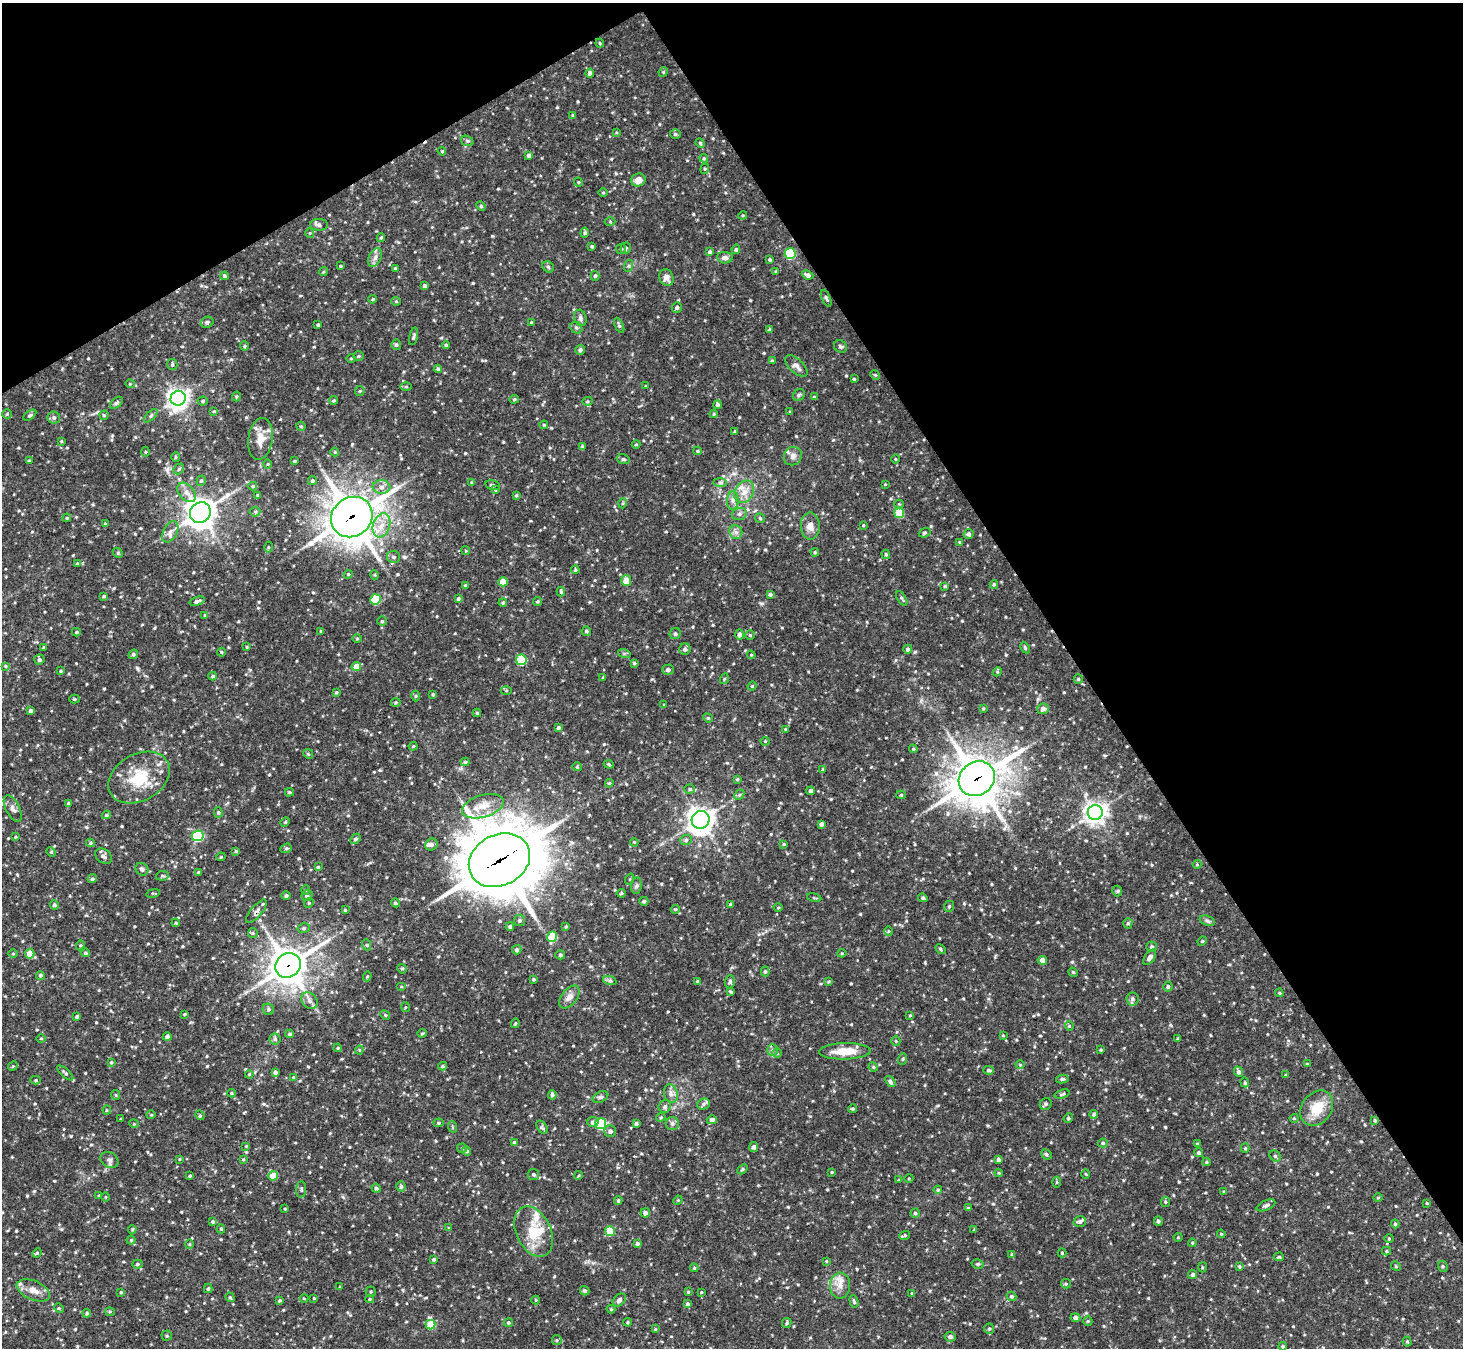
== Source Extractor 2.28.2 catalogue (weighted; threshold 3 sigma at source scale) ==
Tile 3 of 4 x 4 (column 3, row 1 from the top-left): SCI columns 2923-4383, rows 4334-5679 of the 5843 x 5836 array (HDU 1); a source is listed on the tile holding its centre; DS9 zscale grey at full resolution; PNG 1465 x 1350 px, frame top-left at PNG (2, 3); each listed source drawn as its Kron ellipse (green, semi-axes under 4 px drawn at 4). Shown black and unused: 33% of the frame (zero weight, under 2 of 3 exposures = <1% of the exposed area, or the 3 px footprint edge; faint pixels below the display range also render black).
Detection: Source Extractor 2.28.2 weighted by HDU 2 'WHT'; one run over the whole footprint, this tile lists its part. Background 0.123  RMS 0.0073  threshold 0.033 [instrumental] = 3 sigma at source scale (4.5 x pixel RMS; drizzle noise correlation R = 1.50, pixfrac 1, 0.05/0.05 arcsec/px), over >= 5 px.
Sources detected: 659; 1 cosmic-ray / hot-pixel residue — neither listed nor drawn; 14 inside a brighter listed object's ellipse — not listed separately; of the other 644, all 500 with FLUX_AUTO >= 0.655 (the completeness limit of this list) listed and drawn (144 fainter detections not listed), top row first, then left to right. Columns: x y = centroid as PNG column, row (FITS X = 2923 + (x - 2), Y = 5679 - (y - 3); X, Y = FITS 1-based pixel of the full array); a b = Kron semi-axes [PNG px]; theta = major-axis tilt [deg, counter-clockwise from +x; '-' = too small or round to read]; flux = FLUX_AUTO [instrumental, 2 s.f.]
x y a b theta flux
600 43 4 4 - 0.77
663 72 5 4 - 0.72
590 73 4 4 - 3.4
573 115 4 3 - 1.1
616 133 4 3 - 0.67
675 134 5 4 - 1.2
467 141 6 5 - 1.3
700 143 5 4 - 0.89
442 151 4 3 - 0.75
529 155 4 4 - 2.2
704 158 4 4 - 0.85
705 169 5 4 - 0.85
638 180 7 6 - 5
578 182 4 4 - 0.73
603 193 4 3 - 0.69
481 206 5 4 - 0.85
743 215 4 3 - 0.7
610 222 5 3 - 0.79
319 225 9 5 0 2.4
310 233 5 4 - 0.81
585 233 5 4 - 1.4
381 238 4 3 - 0.97
592 246 4 4 - 1
626 248 5 5 - 1.1
621 249 5 5 - 1
736 249 5 4 - 1.3
710 252 4 4 - 1.2
790 254 5 5 - 54
375 257 10 6 63 3
725 258 8 5 -4 2.9
770 259 4 3 - 1.3
341 266 3 3 - 0.98
628 266 6 4 71 1
548 267 6 5 - 1.1
395 268 3 3 - 0.81
776 271 4 3 - 0.8
323 272 4 3 - 0.78
808 275 6 4 -23 2.7
225 276 4 3 - 1.2
595 276 5 4 - 1.2
666 278 9 6 -68 3.4
425 286 4 3 - 1.9
826 298 9 3 -67 1.2
372 299 4 3 - 0.83
396 301 5 4 - 0.81
677 307 5 5 - 1.3
580 318 8 6 -75 2.3
207 322 6 5 - 1.9
531 322 3 3 - 0.74
318 325 3 3 - 1.2
619 325 8 4 -65 1.5
576 328 6 5 - 1.4
770 330 4 4 - 1.5
414 336 9 3 76 1.4
396 345 5 5 - 1.4
446 345 4 4 - 0.86
244 346 5 4 - 0.95
840 346 7 6 - 1.6
580 350 5 4 - 1.8
358 356 5 4 - 1
351 358 4 3 - 0.69
772 361 4 3 - 0.94
172 365 5 5 - 1.3
796 366 14 7 -43 3.5
438 369 4 4 - 1.1
875 375 5 4 - 0.8
854 379 4 3 - 0.71
130 384 4 4 - 0.72
646 386 4 3 - 0.73
406 387 5 3 - 0.81
360 391 5 4 - 0.88
799 395 6 5 - 1.3
236 396 5 4 - 1
814 397 4 3 - 0.8
178 398 8 7 - 420
514 399 5 4 - 0.92
334 400 4 4 - 1.2
203 401 5 4 - 1.1
587 401 5 4 - 1
116 403 7 4 38 1.3
717 405 4 4 - 1.6
214 411 4 3 - 0.74
790 412 3 3 - 0.84
7 414 5 4 - 0.88
714 414 4 3 - 0.79
30 415 7 4 33 1.3
104 415 4 4 - 1
151 416 8 3 45 1.2
54 418 6 6 - 1.8
544 425 4 4 - 0.81
301 426 5 4 - 0.84
735 432 3 3 - 1.5
260 439 21 12 82 9.4
61 441 4 3 - 0.82
636 444 4 4 - 0.82
582 446 4 4 - 0.83
697 451 4 4 - 0.79
146 452 5 3 - 0.75
335 452 4 4 - 0.81
793 456 9 8 - 3.4
176 457 5 4 - 1
623 459 6 4 -18 1.6
896 459 4 3 - 0.66
29 461 4 3 - 1.1
295 461 3 3 - 0.92
268 464 5 3 - 0.72
179 469 6 4 47 1.2
201 481 5 4 - 1.4
312 481 5 4 - 1.4
472 482 4 4 - 0.75
720 483 7 4 0 1.5
885 484 3 3 - 0.68
493 485 7 4 -15 1.7
253 486 4 4 - 1.1
381 487 9 6 0 3.4
495 490 4 3 - 0.68
187 492 11 7 -47 4.5
744 492 12 9 60 6.7
258 495 4 3 - 0.91
516 495 4 3 - 0.86
733 500 9 6 86 3.1
623 503 5 3 - 0.72
899 504 4 4 - 0.78
255 512 5 5 - 1
200 513 11 10 - 880
899 513 5 5 - 21
739 514 7 6 - 2
352 517 21 19 39 1500
67 518 4 4 - 0.75
760 518 5 5 - 1.1
105 523 4 3 - 0.73
381 525 12 8 70 8.1
863 525 3 3 - 0.68
810 526 13 9 -89 6.3
170 532 11 7 62 3.8
736 532 7 6 - 2.5
925 533 6 4 21 1.1
968 534 5 5 - 2
960 542 4 3 - 0.8
268 547 5 3 - 0.93
466 551 4 3 - 0.67
815 552 4 4 - 0.94
118 553 6 4 -47 0.97
886 554 5 4 - 1
393 557 6 6 - 1.8
77 563 4 4 - 0.9
575 570 4 4 - 1.1
348 574 4 4 - 0.81
375 575 5 3 - 0.75
626 580 5 5 - 11
503 582 4 4 - 9.5
994 584 4 4 - 1.1
465 585 3 3 - 1
945 586 4 4 - 0.91
561 592 5 3 - 1.1
770 594 4 4 - 1.5
104 596 4 4 - 1
376 599 5 5 - 34
458 599 4 3 - 1.5
902 599 8 3 -59 1.2
197 601 8 4 19 2.3
537 601 4 4 - 1
503 603 4 3 - 1
205 615 4 4 - 0.67
382 621 4 4 - 0.87
321 631 4 4 - 0.79
586 631 5 4 - 1.5
76 632 4 3 - 0.87
675 634 6 5 - 1.4
740 634 5 4 - 2.8
750 635 5 4 - 0.93
357 639 5 3 - 0.8
44 647 4 3 - 0.92
247 647 4 4 - 0.68
1025 648 6 4 -64 0.99
685 649 6 5 - 2.2
908 649 4 4 - 1.9
221 652 4 4 - 0.8
624 653 6 4 -18 1.1
133 654 5 4 - 1.1
751 655 4 3 - 0.8
39 660 5 5 - 1.5
521 660 5 5 - 45
634 663 3 3 - 1.1
5 666 4 4 - 0.74
356 667 5 4 - 9.3
668 670 6 5 - 2
61 671 3 3 - 0.78
997 672 5 3 - 0.79
213 676 4 3 - 1.1
603 677 4 3 - 0.74
724 679 5 3 - 0.66
1078 679 4 4 - 1
752 686 4 4 - 0.7
506 690 5 3 - 0.81
336 692 4 3 - 0.74
433 694 4 3 - 0.87
416 696 5 3 - 0.86
74 699 5 4 - 0.88
396 702 4 4 - 0.98
664 705 4 3 - 0.66
983 708 3 3 - 0.76
1043 709 6 5 - 3.1
31 711 4 4 - 1.6
477 713 4 4 - 0.88
708 718 5 4 - 0.76
559 728 4 4 - 1.8
786 729 3 3 - 0.76
765 741 4 4 - 0.71
413 746 4 4 - 0.78
913 749 4 4 - 0.9
308 754 5 4 - 0.99
465 762 4 4 - 1.1
609 764 5 4 - 0.86
577 767 4 4 - 0.77
823 769 4 3 - 0.68
139 778 33 23 30 32
737 779 4 3 - 0.82
977 779 19 16 37 2000
609 783 4 4 - 0.92
690 789 5 4 - 1.1
811 791 4 4 - 1.7
289 792 4 3 - 0.96
739 795 6 4 45 1.1
901 795 5 4 - 1
68 803 3 3 - 0.85
483 806 21 11 17 12
13 808 14 7 -62 3.2
218 812 5 4 - 1.1
1095 812 7 7 - 440
106 815 4 3 - 1.1
701 820 9 8 - 590
285 822 5 4 - 0.84
821 824 4 4 - 2.1
198 836 6 5 - 69
15 837 4 3 - 0.74
355 839 5 4 - 1.4
686 840 6 5 - 1.6
634 842 4 3 - 0.66
91 843 4 4 - 0.9
784 844 4 3 - 0.76
431 845 6 5 - 2.2
286 848 6 4 20 1.2
236 851 3 3 - 0.88
51 852 5 4 - 0.89
104 856 9 6 -37 3
221 857 4 4 - 0.68
499 860 32 25 27 4900
1197 864 4 4 - 0.7
318 867 4 4 - 0.86
142 869 7 6 - 2
199 872 4 3 - 1.3
162 876 6 4 10 1.3
92 879 5 4 - 1.2
630 879 6 3 71 0.82
636 886 8 5 83 1.7
306 890 4 4 - 0.86
1117 891 5 5 - 0.94
153 893 7 3 12 0.77
621 893 4 3 - 1
307 895 5 5 - 1.8
286 896 4 4 - 1.6
814 898 7 3 -12 0.78
923 898 5 3 - 1.5
644 901 4 4 - 1.3
309 903 5 4 - 0.98
395 903 4 4 - 1.2
54 905 4 4 - 1.6
730 905 4 4 - 1.2
949 906 6 4 69 1.2
778 908 4 3 - 0.66
675 909 4 4 - 0.85
345 910 3 3 - 1.1
256 911 14 5 49 2.9
519 920 5 5 - 1.6
1207 921 8 4 -20 1.5
176 923 4 4 - 0.82
1128 923 5 4 - 1.2
566 926 4 3 - 0.76
510 927 4 4 - 1.4
304 928 6 5 - 1.6
888 931 5 3 - 0.72
253 933 5 5 - 0.99
552 937 5 5 - 24
1202 941 5 4 - 0.86
80 945 5 4 - 0.97
367 945 6 3 -71 0.84
1152 947 5 5 - 1.7
940 949 5 4 - 1
517 950 5 4 - 1.8
86 953 4 4 - 1.4
842 953 4 4 - 0.81
13 954 5 3 - 0.67
30 954 4 4 - 12
560 955 5 4 - 1.2
1150 957 9 5 55 2.4
1042 960 4 4 - 4.7
288 965 13 12 - 1400
402 969 5 4 - 0.9
765 971 5 4 - 1.2
1073 972 5 4 - 0.85
40 975 4 4 - 1.3
367 976 5 4 - 0.84
533 979 3 3 - 1.1
610 981 7 4 -19 1.3
697 981 4 4 - 0.71
730 982 6 5 - 1.5
829 982 4 3 - 0.8
401 986 5 3 - 0.7
1168 986 5 4 - 1.4
731 992 4 3 - 0.95
1279 993 4 3 - 0.84
569 997 13 7 52 4.5
1132 999 6 6 - 2
310 1001 9 7 -48 3.5
405 1007 5 3 - 0.7
268 1009 6 5 - 1.7
184 1014 3 2 - 0.76
385 1015 5 4 - 0.84
910 1015 4 3 - 0.72
77 1016 4 3 - 1.5
515 1023 5 3 - 0.83
1069 1026 4 4 - 0.77
422 1033 4 4 - 0.92
290 1034 4 4 - 1.2
1003 1035 4 4 - 0.81
167 1037 4 4 - 2
41 1038 5 3 - 0.69
1178 1038 4 3 - 0.92
275 1039 5 5 - 1.6
896 1041 5 4 - 0.82
338 1048 4 3 - 0.9
359 1050 4 4 - 0.79
772 1050 6 5 - 1.5
1101 1050 3 3 - 0.88
845 1051 26 8 1 15
777 1053 4 4 - 0.82
903 1059 6 3 71 0.8
111 1062 3 2 - 0.83
1307 1064 4 4 - 0.72
1020 1065 4 4 - 0.79
13 1066 5 4 - 0.86
443 1066 4 3 - 1.2
873 1067 5 4 - 0.86
989 1070 5 4 - 1.4
275 1072 4 3 - 1.8
1238 1072 5 4 - 2.2
65 1073 10 4 -42 1.7
249 1074 4 3 - 0.78
1286 1075 3 3 - 0.96
293 1077 4 3 - 0.67
1062 1079 6 4 10 1.4
36 1080 5 4 - 1
890 1082 6 4 -53 1.4
1245 1082 5 4 - 0.97
231 1093 4 4 - 0.87
671 1094 9 6 -75 2.8
1062 1094 7 3 18 1.2
116 1095 5 4 - 0.78
552 1095 5 4 - 1.8
601 1097 8 5 26 1.7
703 1104 6 5 - 1.9
1046 1104 6 5 - 1.8
665 1106 6 6 - 1.9
1317 1108 19 15 54 18
853 1109 4 4 - 1
107 1110 4 4 - 0.83
1094 1114 4 4 - 1.7
151 1115 4 4 - 0.73
200 1115 5 4 - 1
661 1117 5 3 - 0.74
1068 1118 5 4 - 1.1
1294 1118 4 4 - 0.75
121 1119 3 3 - 0.73
712 1120 5 4 - 2.5
1375 1120 4 4 - 1.1
593 1122 5 5 - 2.3
439 1123 5 4 - 0.99
672 1123 7 6 - 2.4
134 1124 5 3 - 0.68
600 1124 5 5 - 54
636 1124 3 3 - 1.7
453 1127 6 3 -70 0.81
542 1127 7 4 -55 1.4
610 1131 6 6 - 2.3
514 1142 4 4 - 0.84
1103 1143 5 4 - 1.1
1197 1144 4 4 - 0.7
246 1146 4 4 - 0.71
753 1147 5 4 - 2.1
462 1148 5 5 - 0.98
1245 1148 5 4 - 1.1
467 1151 5 4 - 1.5
1199 1153 5 4 - 1.4
1046 1154 5 5 - 1.2
1275 1156 6 5 - 1.2
180 1159 4 4 - 0.7
243 1159 4 3 - 0.78
109 1160 9 7 -34 2.7
998 1160 4 4 - 1.7
1206 1162 4 4 - 0.91
742 1169 6 4 42 1
832 1172 3 3 - 0.82
999 1173 4 4 - 0.79
533 1174 6 5 - 1.5
1086 1174 4 4 - 0.82
579 1175 4 3 - 0.7
190 1176 3 3 - 1.3
273 1176 5 4 - 13
909 1178 4 3 - 0.67
899 1180 4 3 - 0.71
1057 1182 5 3 - 0.77
401 1186 5 4 - 1.4
376 1188 5 4 - 1.5
301 1189 8 5 85 1.5
938 1190 4 3 - 0.89
1224 1191 4 4 - 0.68
99 1196 3 2 - 0.82
105 1197 5 3 - 0.72
1378 1198 5 3 - 0.7
618 1200 4 3 - 0.92
678 1200 5 4 - 0.72
1165 1202 5 4 - 0.92
1427 1203 3 3 - 0.72
1266 1205 10 5 23 2.1
968 1208 4 4 - 0.69
285 1209 3 3 - 0.75
645 1213 5 4 - 2.9
915 1213 4 4 - 1.2
1080 1221 6 5 - 2
1158 1221 5 4 - 1.4
213 1222 4 4 - 1.4
1395 1224 4 4 - 1.1
449 1228 4 4 - 0.98
132 1229 4 3 - 0.87
221 1229 4 4 - 0.99
974 1230 4 4 - 0.74
534 1231 26 17 -65 21
610 1231 5 5 - 21
1221 1234 4 3 - 0.73
905 1235 5 3 - 0.78
1178 1237 4 4 - 0.72
1389 1239 5 3 - 0.68
131 1240 4 4 - 0.84
1192 1243 4 3 - 0.72
190 1244 5 3 - 0.76
637 1244 4 4 - 1.6
1386 1251 4 4 - 0.96
37 1253 5 4 - 0.95
1062 1253 4 4 - 0.86
1012 1254 4 3 - 0.86
1279 1257 5 4 - 0.98
434 1259 3 3 - 1.3
826 1261 3 3 - 0.67
137 1264 5 4 - 1.2
978 1264 6 4 -14 1.3
1239 1266 4 3 - 0.88
1396 1266 5 4 - 0.84
1443 1266 6 4 -68 1
1202 1267 5 3 - 0.74
694 1268 4 4 - 0.92
1193 1275 4 4 - 1.7
1066 1284 5 4 - 1.1
840 1286 13 10 89 6.4
340 1287 3 3 - 0.76
208 1288 4 4 - 1.1
33 1290 18 9 -23 6.8
585 1291 5 4 - 1.8
121 1292 3 3 - 0.89
371 1292 5 5 - 1
688 1292 4 3 - 0.85
701 1292 3 3 - 0.68
912 1293 4 3 - 0.78
1012 1296 5 4 - 1.5
230 1297 5 3 - 0.81
304 1298 4 4 - 0.73
314 1298 3 2 - 0.68
370 1299 4 4 - 0.9
280 1300 3 3 - 1.1
536 1300 4 4 - 0.66
619 1300 7 5 43 2.3
854 1301 7 3 -74 1.3
687 1304 4 4 - 1.9
59 1308 5 4 - 0.94
611 1309 4 3 - 0.76
110 1312 4 4 - 0.93
87 1313 4 4 - 1.3
1075 1317 5 4 - 2.7
1088 1321 5 4 - 0.88
508 1322 4 4 - 1
628 1322 4 3 - 0.87
787 1323 5 4 - 1
431 1325 5 4 - 20
655 1329 4 4 - 0.7
989 1329 5 4 - 1.2
167 1336 5 5 - 1
950 1337 5 5 - 1.8
557 1340 5 4 - 0.95
1407 1342 5 4 - 0.96
1283 1346 4 4 - 1.2
Overlapping masked pixels (flux is a lower limit): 5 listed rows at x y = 352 517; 977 779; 499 860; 256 911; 288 965